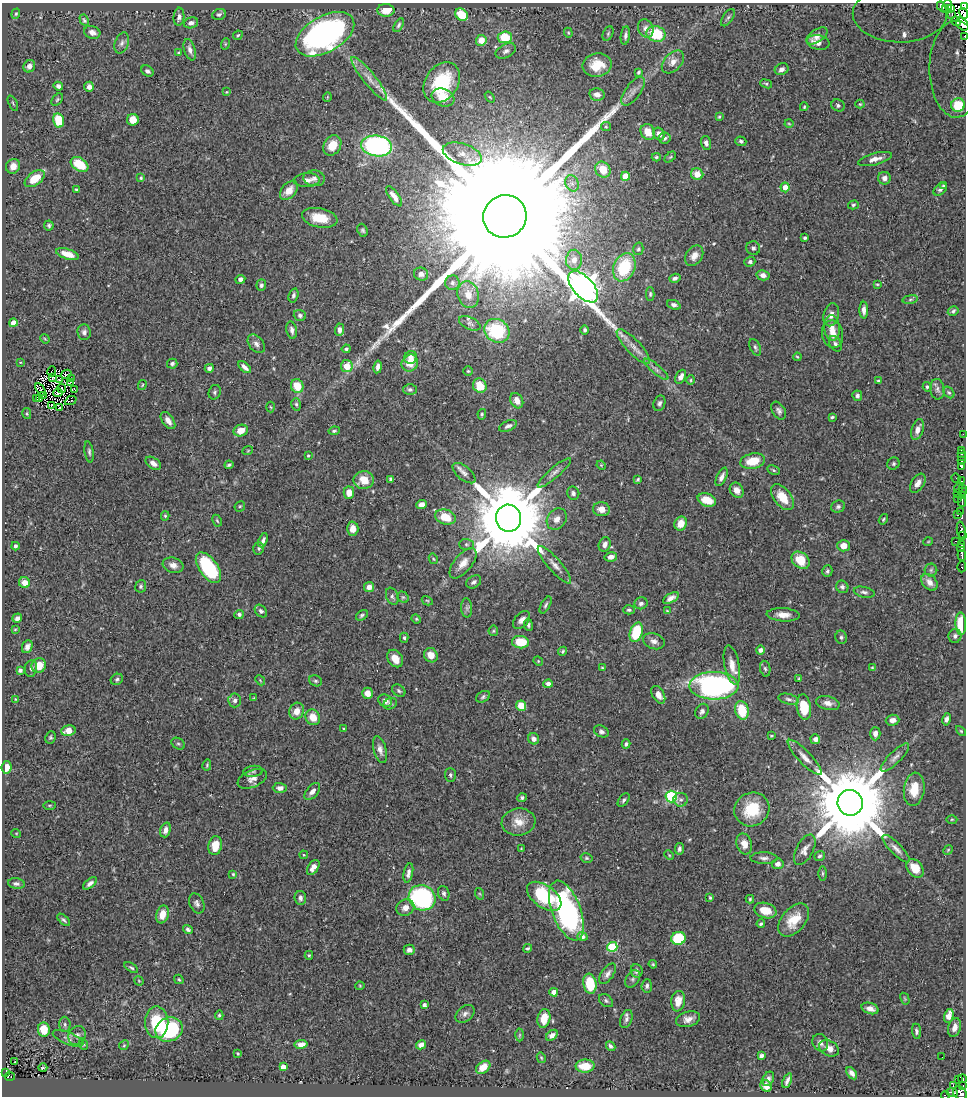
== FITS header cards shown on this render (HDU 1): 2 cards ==
NAXIS1  =                  964
NAXIS2  =                 1094

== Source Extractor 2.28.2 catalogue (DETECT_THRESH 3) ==
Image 964 x 1094 px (HDU 1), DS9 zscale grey, 1 PNG px = 1 image px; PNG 968 x 1098 px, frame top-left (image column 1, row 1094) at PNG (2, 3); each listed source drawn as its Kron ellipse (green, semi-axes under 4 px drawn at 4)
Background 0.62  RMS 0.018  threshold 0.0539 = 3 sigma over >= 5 px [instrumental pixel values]
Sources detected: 478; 7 with non-positive FLUX_AUTO (blend fragments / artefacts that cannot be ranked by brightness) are neither listed nor drawn; the other 471 listed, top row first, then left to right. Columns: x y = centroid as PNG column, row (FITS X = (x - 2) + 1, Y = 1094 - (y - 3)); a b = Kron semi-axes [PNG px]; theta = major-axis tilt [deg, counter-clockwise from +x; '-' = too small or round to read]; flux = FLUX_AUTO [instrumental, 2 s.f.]
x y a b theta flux
948 5 5 2 - 25
942 7 6 3 -47 33
964 7 4 3 - 80
946 8 4 3 - 65
951 8 2 2 - 14
386 10 8 6 -2 15
963 13 5 3 - 22
16 14 5 4 - 1.6
219 14 7 5 23 2.7
900 14 47 28 0 250
461 15 7 5 -39 33
951 15 3 2 - 25
179 17 9 5 85 4.6
728 18 10 5 56 2.9
84 20 6 4 -61 2.1
956 21 5 2 - 35
191 23 7 5 17 4.3
962 24 7 5 -48 210
399 25 7 4 58 2.3
646 28 9 7 -65 6.4
92 32 8 6 -17 5.7
568 33 5 4 - 1.3
325 34 32 18 30 320
608 34 8 5 64 2.1
656 34 9 7 -20 49
238 35 5 4 - 1.5
625 35 9 4 83 3.7
817 36 12 6 33 7
964 36 3 2 - 39
505 37 7 6 - 35
481 40 5 5 - 16
818 42 11 7 -9 7.9
122 43 11 6 69 4.4
225 44 6 3 72 1.4
190 50 11 5 -73 5.7
506 51 11 6 27 4.8
178 53 4 4 - 1.3
673 62 13 8 47 9
597 65 15 11 10 25
29 66 6 5 - 5.3
782 69 7 5 25 4.7
956 69 48 27 -90 160
147 71 6 5 - 3.4
639 72 4 3 - 1.8
369 79 27 6 -51 13
442 83 22 16 55 72
766 84 6 4 -20 1.8
58 86 5 4 - 4.4
89 87 5 4 - 6
633 91 17 7 54 7.8
227 92 3 2 - 0.86
597 95 8 6 -12 5.9
327 97 5 3 - 0.89
443 97 12 8 -20 21
490 97 6 3 -53 1.3
57 99 7 4 50 1.9
13 103 8 3 -65 1.4
860 104 4 4 - 1.3
838 105 7 6 - 2.8
958 105 7 6 - 40
804 107 4 3 - 1.2
719 117 4 3 - 1.3
58 120 7 5 -77 35
133 120 6 6 - 16
789 124 4 3 - 1.1
606 127 5 4 - 1.4
648 132 8 7 - 16
659 134 6 5 - 7.2
664 138 6 5 - 3.3
741 141 5 4 - 2.8
706 143 7 5 -74 4
332 145 11 8 58 20
377 146 15 10 -7 250
462 154 20 10 -18 16
656 157 4 3 - 1.8
670 157 6 4 43 1.5
875 159 17 6 14 9.1
80 164 9 6 -32 36
13 166 7 7 - 8.6
603 169 8 7 - 21
697 174 6 5 - 15
625 176 4 4 - 28
141 178 4 4 - 1.7
314 178 11 8 -5 6.1
884 178 6 6 - 5.9
35 179 11 6 37 25
307 180 13 7 4 7
572 183 8 6 -68 5
943 186 4 3 - 1.4
785 187 5 4 - 11
76 189 4 3 - 1.9
940 189 8 5 42 3.3
289 190 11 7 48 12
394 196 12 5 -55 8.4
853 205 5 4 - 2
505 216 22 21 - 190000
320 218 18 9 -11 27
49 225 5 5 - 2.5
363 230 6 5 - 2.3
805 238 3 3 - 1.9
753 248 7 6 - 3.4
638 249 6 5 - 2.1
67 254 12 5 -17 15
694 256 11 8 54 9.2
574 260 10 8 88 9.1
750 262 5 5 - 3.2
624 267 14 10 68 61
421 274 7 6 - 4.7
763 275 6 5 - 5.7
675 278 5 4 - 3.6
240 279 5 4 - 5.1
452 283 7 7 - 3.3
877 284 4 3 - 1.3
261 285 6 5 - 3.1
583 287 19 10 -47 1700
650 294 6 4 89 2.1
293 295 7 5 73 2.8
468 295 13 10 -73 12
910 299 8 4 9 2.3
674 305 7 4 -21 4.4
864 310 8 4 90 5.8
953 311 6 4 32 2.8
300 315 6 5 - 3.2
831 315 12 7 77 8.6
13 323 4 4 - 14
470 323 11 6 -25 3.8
832 328 13 8 -86 11
292 330 9 5 -79 4.5
339 330 6 4 88 5.4
585 330 5 4 - 2.5
497 331 13 11 -35 72
84 332 8 6 -84 4.1
833 334 14 10 -80 12
45 339 5 3 - 1.2
256 344 10 7 -51 5.3
835 344 8 5 -58 3.5
633 347 23 7 -46 12
755 347 9 5 -64 3.1
346 349 4 4 - 1.9
411 357 6 6 - 5.4
797 357 4 3 - 1.2
20 362 4 3 - 0.99
410 363 9 8 - 19
172 364 5 5 - 3.1
347 366 6 6 - 28
245 367 7 4 -43 5.6
378 367 6 4 80 4.7
209 368 4 4 - 4.6
656 369 15 4 -40 5.4
52 371 5 2 - 1.6
468 371 4 4 - 1.5
66 374 5 2 - 1.2
681 377 7 5 63 6.6
53 378 3 2 - 0.46
71 378 3 2 - 0.41
59 380 3 2 - 1.1
691 380 4 4 - 1.4
878 381 3 3 - 1.7
70 383 4 2 - 0.31
142 385 5 3 - 1.4
297 386 7 6 - 26
480 386 7 6 - 26
927 387 5 4 - 2.3
40 389 7 2 -56 0.73
62 389 4 2 - 1.1
74 389 4 2 - 0.82
410 389 7 5 0 2.7
937 389 10 7 -81 4.5
215 392 7 6 - 2.5
949 392 6 4 -47 1.9
58 393 4 2 - 1.5
43 395 3 2 - 0.68
857 396 5 5 - 3.7
37 399 3 2 - 0.79
40 399 3 2 - 1.3
71 401 6 3 24 1.3
517 401 8 6 -61 11
659 403 8 5 70 3.5
296 404 6 5 - 2
52 405 2 2 - 1.8
270 407 5 3 - 1.1
60 408 3 2 - 0.94
779 411 10 6 -59 4.2
27 414 5 4 - 1.5
482 414 5 4 - 1.9
832 417 4 3 - 2.1
168 421 10 5 -55 7
508 426 9 5 23 3.4
917 430 11 6 72 7.7
241 431 7 5 19 15
334 431 6 4 10 1.7
963 434 3 2 - 2.3
248 450 5 3 - 1
962 450 3 2 - 13
89 452 10 4 -82 3
961 454 3 3 - 16
308 456 4 3 - 1.3
961 457 3 2 - 13
962 460 3 3 - 44
753 461 12 7 12 26
153 463 9 5 -35 6.5
893 464 6 5 - 2.6
229 465 4 3 - 2.1
601 465 5 3 - 1.1
961 466 4 3 - 160
774 470 6 4 -28 1.8
464 473 14 7 -40 6
554 473 21 5 41 6.5
722 477 10 5 64 5.8
956 478 5 2 - 4.7
391 479 4 3 - 3.2
638 479 4 3 - 1.6
364 480 10 9 - 22
962 481 3 2 - 19
918 483 10 6 56 7.1
958 488 5 2 - 15
962 488 2 2 - 2.9
737 490 8 6 -56 8.4
962 492 2 2 - 3.1
349 493 6 5 - 12
573 493 6 6 - 3.4
958 494 3 2 - 4.8
962 495 4 2 - 14
783 497 15 8 -52 24
958 499 3 2 - 7.8
707 500 9 6 -19 20
962 502 5 2 - 64
421 505 5 4 - 8.7
240 506 5 5 - 1.8
838 507 7 6 - 3.3
601 509 8 7 - 11
960 511 3 2 - 26
958 514 3 2 - 8.9
165 516 5 4 - 1.8
445 517 10 7 -17 26
508 518 13 12 - 20000
557 519 11 9 54 8.6
883 519 5 4 - 1.8
217 521 6 4 -62 1.6
681 524 7 6 - 16
353 529 7 5 89 11
961 530 8 4 -80 190
962 536 3 2 - 50
263 540 7 4 68 3.7
955 541 3 2 - 13
928 542 5 3 - 0.95
466 544 7 5 -1 2.5
605 544 7 6 - 5
962 544 3 2 - 11
15 546 4 3 - 2.9
843 546 6 5 - 11
960 547 4 2 - 69
259 548 6 5 - 2.3
962 555 5 3 - 54
611 557 6 4 11 6.8
433 559 5 4 - 1.4
801 560 10 7 -41 30
463 563 18 9 51 14
173 565 10 7 -19 7.7
554 565 24 6 -49 9.5
962 567 5 3 - 22
208 568 17 9 -55 110
931 570 6 6 - 2.4
827 571 6 5 - 2.5
474 582 8 6 33 4.1
929 582 9 6 -47 8.8
24 583 5 5 - 10
141 586 6 5 - 2.5
369 587 5 4 - 6.6
842 587 6 6 - 3.3
864 592 10 5 -12 3.6
392 596 9 6 -68 3.2
403 597 6 5 - 2
671 598 8 4 29 5.9
427 601 6 4 -30 1.5
641 603 7 6 - 4.1
546 605 9 4 61 2.7
467 608 9 5 -87 3.6
629 610 6 4 1 2.3
261 611 7 5 -47 2.9
667 611 4 3 - 1
239 614 5 4 - 3.3
362 615 6 4 33 2.5
783 615 16 6 -3 11
17 618 5 4 - 4.3
416 619 5 4 - 1.4
522 620 10 6 47 6.2
961 624 11 5 -87 34
528 625 6 4 -81 2.4
15 629 3 2 - 1
493 631 5 5 - 1.6
636 632 10 6 72 46
955 636 7 6 - 4
841 637 7 5 -80 2.4
404 638 5 4 - 2.2
654 641 11 7 -19 6.4
520 642 8 6 -4 32
27 647 6 5 - 5
760 650 4 4 - 5.2
563 651 5 4 - 1.8
431 655 7 6 - 13
395 659 9 7 -56 13
538 661 5 4 - 1.4
39 665 7 6 - 19
732 665 20 7 -79 14
31 668 8 6 80 2.9
602 668 3 2 - 1.2
872 668 3 3 - 1.1
765 669 8 5 -80 2.7
20 670 4 3 - 3.8
117 679 6 5 - 2.5
799 679 4 3 - 1.5
260 680 6 4 -47 1.4
316 681 6 5 - 2.4
548 684 4 4 - 5.7
714 686 24 14 0 320
399 691 7 5 -34 2.5
368 693 5 5 - 9.2
658 695 9 6 -61 8.2
483 697 7 5 32 2.6
254 698 4 3 - 1.2
15 699 3 2 - 0.68
788 699 10 5 -13 3.6
235 700 7 6 - 4.5
385 701 7 6 - 7.7
828 703 12 6 -14 7.2
390 704 7 5 28 2.6
521 706 5 5 - 26
804 707 12 7 -81 35
742 710 9 6 -75 38
297 711 8 7 - 11
702 711 8 6 58 3.8
313 717 8 7 - 14
946 719 6 4 78 3.8
892 720 7 5 3 7.5
343 728 3 2 - 1.1
68 731 7 5 13 13
601 731 8 5 -26 3.4
961 731 6 3 -45 1.4
875 734 7 5 89 6.3
771 736 3 2 - 1.2
50 737 6 5 - 2.2
534 739 6 5 - 5.4
815 739 5 5 - 5.6
178 744 7 5 -31 2.4
626 744 4 4 - 2.7
380 750 14 6 -74 7
805 757 23 6 -46 10
895 758 19 6 45 6.8
207 765 6 3 77 1.4
6 767 6 5 - 11
253 771 10 5 5 2.7
450 775 7 5 -86 2.9
252 779 15 8 23 8.6
280 788 7 5 0 5.3
914 789 17 10 84 23
312 791 10 6 49 6.4
671 797 6 5 - 110
522 798 5 4 - 2.6
624 800 8 4 53 2.8
681 800 7 7 - 3.9
850 803 13 12 - 21000
49 805 6 3 0 1.4
752 809 18 16 33 44
952 819 5 3 - 1.2
518 822 17 13 8 17
165 830 7 5 72 6.4
16 833 5 3 - 0.96
744 844 10 7 -74 10
215 846 9 6 79 20
521 849 3 2 - 0.91
679 849 6 4 83 3.6
896 849 18 5 -45 6.7
805 850 17 8 62 7.8
948 850 5 4 - 1.3
304 855 4 4 - 1.1
669 855 5 3 - 1.1
819 856 5 4 - 2.1
586 858 6 4 -14 1.9
764 858 13 6 -1 4.8
778 864 6 5 - 5.3
313 867 8 5 56 7.9
915 868 10 7 -52 18
408 873 10 4 78 5.7
822 873 7 3 90 1.7
233 874 4 4 - 1.6
16 883 8 5 -8 3.3
90 883 8 4 38 4.4
444 893 8 5 -71 3
480 894 6 4 -71 1.3
544 896 19 11 -36 71
300 898 7 5 -83 4.5
422 898 14 12 -30 170
710 898 3 3 - 1.6
750 899 4 3 - 1.8
197 903 10 7 -66 4.7
405 908 9 8 - 8.4
566 911 31 14 -69 240
765 911 11 7 -16 18
162 915 9 6 75 14
64 920 8 4 -44 2.3
794 920 19 12 50 24
761 924 4 3 - 2
188 929 5 3 - 2.9
582 936 5 4 - 4.7
678 938 7 6 - 61
612 947 5 5 - 81
528 948 5 4 - 2
409 950 5 5 - 5.7
309 955 4 4 - 1.7
653 964 4 3 - 1.3
131 968 7 4 -32 2.4
637 971 7 6 - 3.5
607 974 12 6 55 5.3
179 979 5 3 - 1.6
633 979 9 6 57 3.4
139 981 5 4 - 1.1
590 984 10 6 -80 45
360 986 4 4 - 1.3
647 986 7 5 84 3.6
554 992 4 4 - 11
905 999 6 3 -60 1.3
606 1001 8 5 -38 2.6
678 1001 10 7 82 13
424 1005 4 3 - 4.5
870 1008 8 5 -17 8.4
465 1014 10 7 38 4.8
219 1015 5 4 - 1.9
949 1016 7 4 74 16
544 1018 9 6 78 21
626 1019 9 5 69 4.3
688 1019 12 7 15 8.3
157 1022 16 11 -89 48
65 1024 8 5 -88 3.1
954 1028 10 6 73 8.3
44 1029 7 6 - 21
169 1029 14 12 20 110
916 1031 7 4 -84 2.8
77 1035 10 8 62 5.4
519 1035 6 4 88 1.7
552 1035 6 4 39 5
68 1038 16 6 -22 5.5
820 1043 9 7 -65 5.6
83 1044 6 3 -71 1.2
301 1044 6 4 9 6.6
124 1045 5 4 - 1.5
421 1045 5 4 - 5.9
611 1046 5 3 - 2.9
829 1048 10 7 -28 9
238 1053 3 2 - 1.1
761 1056 4 4 - 3.2
942 1057 2 2 - 6
541 1058 5 4 - 1.4
15 1062 3 2 - 1.9
585 1066 9 6 2 23
283 1067 4 4 - 11
483 1067 8 5 37 13
43 1068 4 3 - 2.2
6 1072 4 3 - 1.2
852 1073 7 4 -53 5.6
10 1076 5 3 - 2.5
768 1079 7 5 60 3.9
962 1079 4 3 - 14
958 1080 2 2 - 3.2
787 1081 8 3 67 4.1
766 1086 6 5 - 8.7
953 1086 4 3 - 13
963 1086 3 3 - 39
952 1092 6 2 -9 13
960 1093 8 6 -41 170
945 1095 4 2 - 4.1
At the frame edge (FLAGS 8, measured only in part): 8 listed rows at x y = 964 7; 963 13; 900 14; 962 24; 964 36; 956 69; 960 1093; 945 1095
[7 non-positive-flux detections neither listed nor drawn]